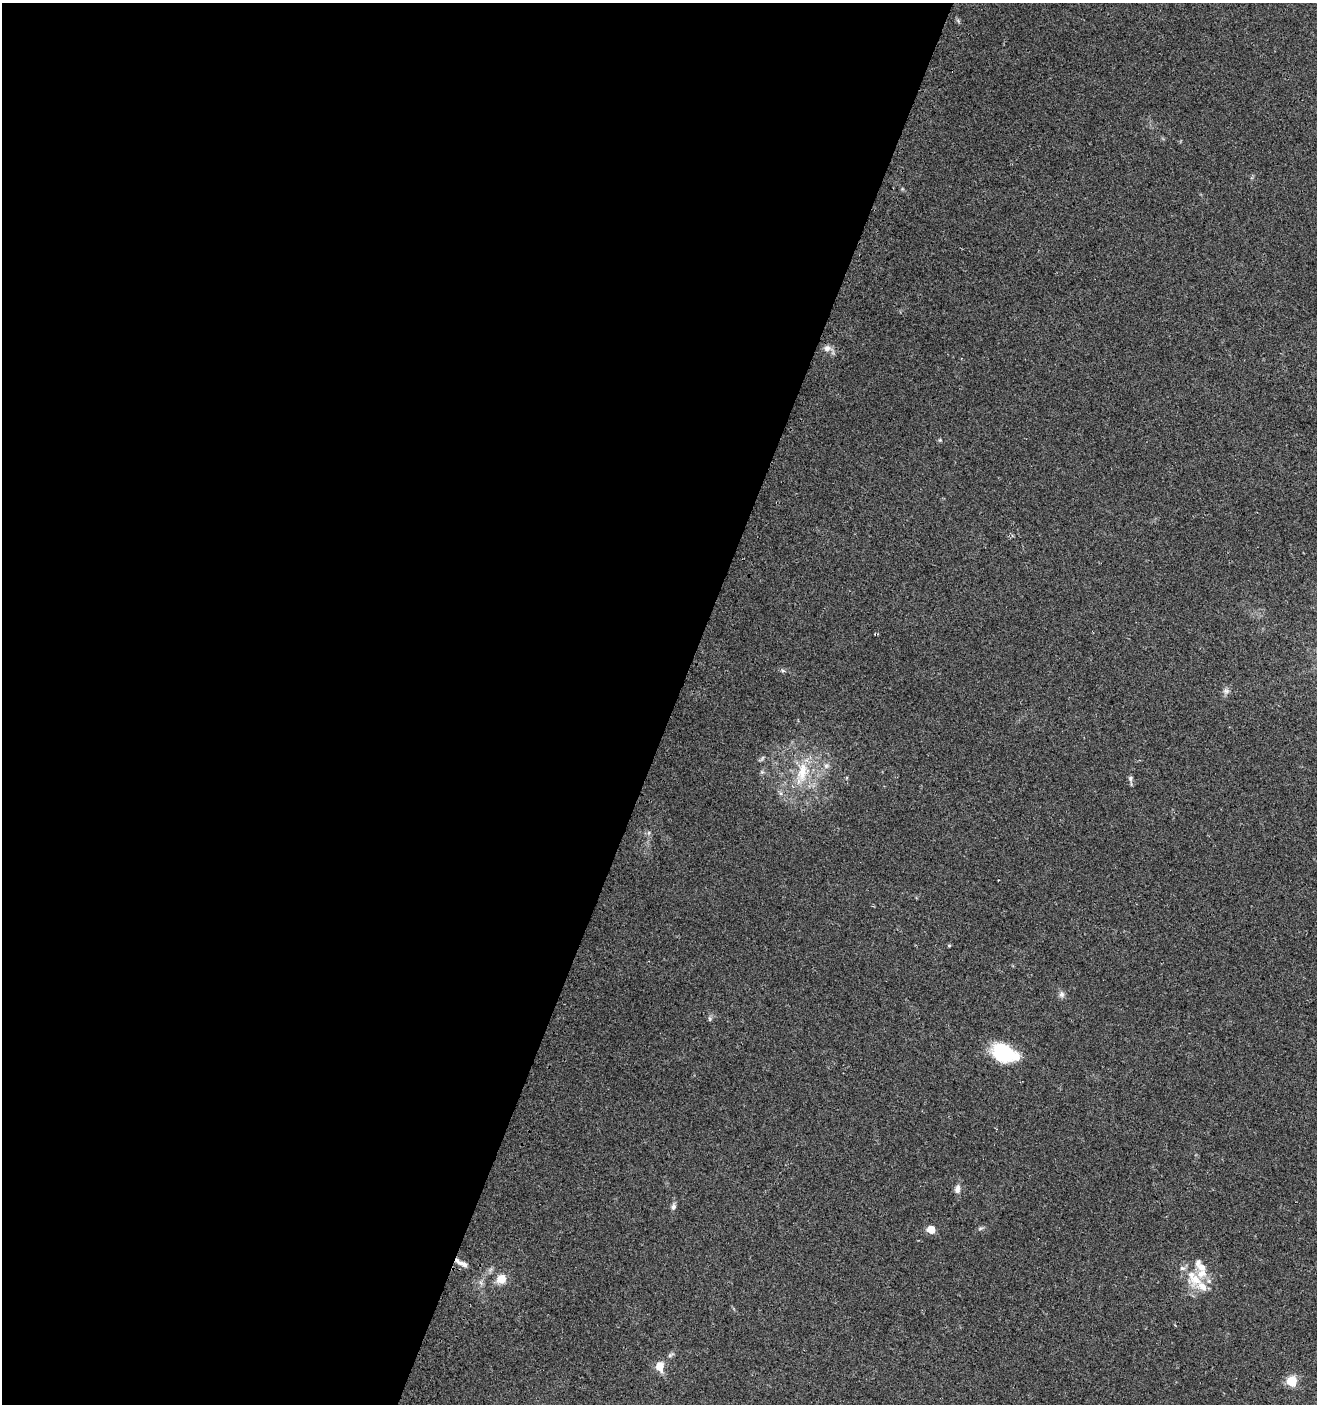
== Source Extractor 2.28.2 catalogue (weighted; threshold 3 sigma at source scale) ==
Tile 5 of 4 x 4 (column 1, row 2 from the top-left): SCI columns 303-1617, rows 2820-4221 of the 5798 x 5644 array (HDU 1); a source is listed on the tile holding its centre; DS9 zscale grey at full resolution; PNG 1319 x 1406 px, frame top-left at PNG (2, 3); no overlay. Shown black and unused: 51% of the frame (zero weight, under 2 of 3 exposures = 2% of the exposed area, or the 3 px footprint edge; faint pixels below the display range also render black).
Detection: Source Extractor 2.28.2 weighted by HDU 2 'WHT'; one run over the whole footprint, this tile lists its part. Background 0.0612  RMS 0.0087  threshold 0.0392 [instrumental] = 3 sigma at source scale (4.5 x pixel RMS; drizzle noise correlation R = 1.50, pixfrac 1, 0.0396/0.0396 arcsec/px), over >= 5 px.
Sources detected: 30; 1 inside a brighter object's white glare — not listed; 6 inside a brighter listed object's ellipse — not listed separately; the other 23 listed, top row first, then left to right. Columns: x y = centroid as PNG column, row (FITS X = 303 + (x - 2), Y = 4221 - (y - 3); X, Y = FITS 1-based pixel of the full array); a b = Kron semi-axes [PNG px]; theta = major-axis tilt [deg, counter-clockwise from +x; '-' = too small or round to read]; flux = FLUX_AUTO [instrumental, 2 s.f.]
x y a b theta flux
827 348 9 8 - 4.7
940 440 5 5 - 0.97
1226 691 9 9 - 3.3
762 759 10 4 54 1.5
826 766 9 8 - 3.8
802 773 37 16 74 33
1130 778 7 6 - 2
780 793 7 4 -70 1.7
649 833 6 4 -72 1.5
949 946 5 4 - 0.89
1061 994 9 7 89 3
710 1019 7 5 90 1.7
1004 1052 25 19 -23 44
957 1189 11 7 77 4.4
673 1207 10 6 76 2.8
980 1228 8 4 9 1.6
931 1229 5 5 - 21
460 1263 17 6 -35 5.5
501 1279 12 11 - 10
1195 1279 22 17 39 22
671 1355 10 5 41 2.4
660 1367 10 8 -84 12
1292 1381 6 5 - 57
Overlapping masked pixels (flux is a lower limit): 1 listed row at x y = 460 1263